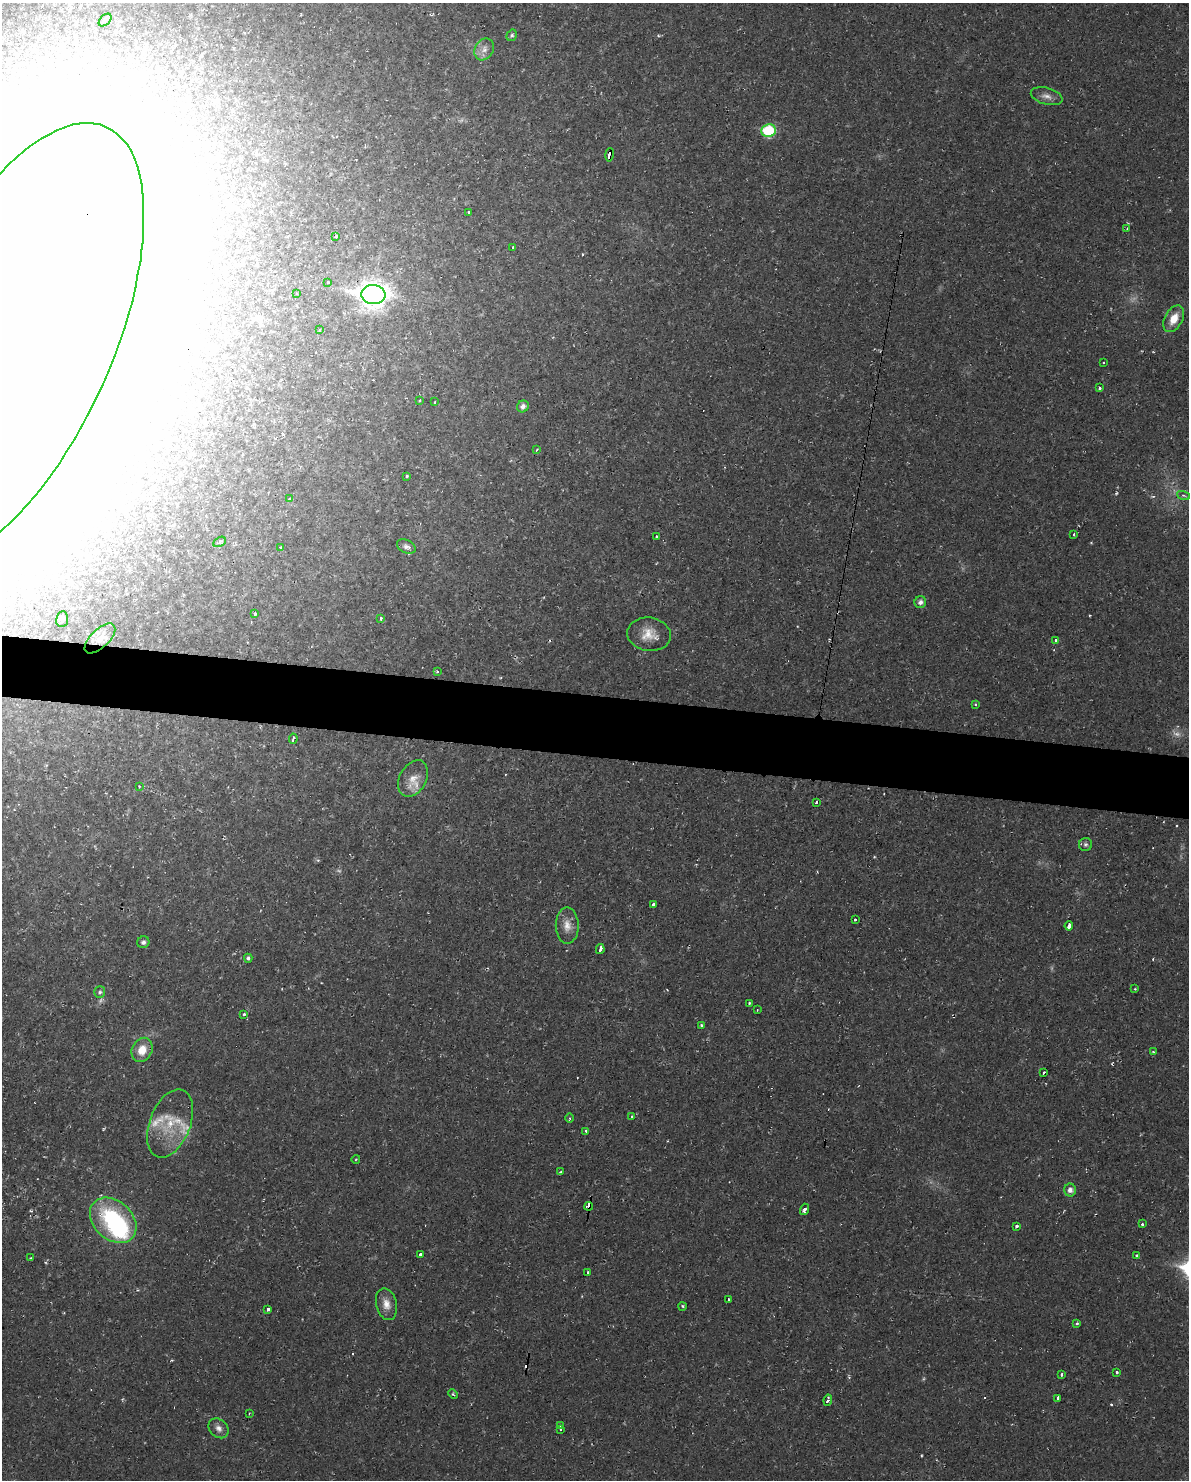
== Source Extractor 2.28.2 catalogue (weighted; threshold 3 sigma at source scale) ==
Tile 7 of 4 x 3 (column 3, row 2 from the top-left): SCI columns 2377-3563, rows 1591-3068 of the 4751 x 4773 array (HDU 1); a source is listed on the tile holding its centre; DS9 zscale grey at full resolution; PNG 1191 x 1482 px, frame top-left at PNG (2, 3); each listed source drawn as its Kron ellipse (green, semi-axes under 4 px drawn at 4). Shown black and unused: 4% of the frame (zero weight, under 2 of 3 exposures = <1% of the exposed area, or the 3 px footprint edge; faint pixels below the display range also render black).
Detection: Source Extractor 2.28.2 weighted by HDU 2 'WHT'; one run over the whole footprint, this tile lists its part. Background 0.02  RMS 0.0061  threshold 0.0274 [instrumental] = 3 sigma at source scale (4.5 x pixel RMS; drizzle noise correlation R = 1.50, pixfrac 1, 0.05/0.05 arcsec/px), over >= 5 px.
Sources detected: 108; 5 too faint to see at this stretch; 3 inside a brighter object's white glare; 8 cosmic-ray / hot-pixel residue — neither listed nor drawn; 2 inside a brighter listed object's ellipse — not listed separately; the other 90 listed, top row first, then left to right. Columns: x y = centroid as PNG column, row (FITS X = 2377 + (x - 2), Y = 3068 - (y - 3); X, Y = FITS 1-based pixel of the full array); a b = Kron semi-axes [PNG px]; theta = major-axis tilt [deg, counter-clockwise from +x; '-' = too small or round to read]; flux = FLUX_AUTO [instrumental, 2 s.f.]
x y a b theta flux
105 20 7 5 44 1.2
512 35 6 5 - 1
484 49 11 9 59 4.2
1047 96 16 8 -16 4
768 131 7 6 - 38
609 155 7 3 80 13
469 212 3 3 - 1.2
1127 228 4 3 - 0.9
336 236 3 3 - 1.6
513 247 3 2 - 0.62
328 282 3 3 - 1
296 293 3 2 - 0.45
373 295 12 9 -5 680
1174 319 14 9 60 9.3
320 330 3 2 - 0.84
9 344 237 102 66 25000
1103 363 3 2 - 0.99
1099 388 3 3 - 2.7
420 400 3 3 - 1.7
435 402 3 3 - 0.77
523 406 6 5 - 2.8
536 450 4 2 - 0.48
406 476 3 3 - 2.9
1183 495 7 3 -19 0.95
289 499 3 3 - 1.5
1074 534 3 2 - 0.87
656 536 3 3 - 0.74
220 542 7 4 29 1.5
281 547 3 2 - 1
406 547 10 6 -25 2.2
920 602 6 5 - 2.6
255 613 4 3 - 2.4
381 618 3 3 - 2.1
62 619 8 6 82 1.6
649 634 22 16 -8 11
100 638 19 9 44 7.1
1055 640 3 3 - 1.6
437 671 3 3 - 1.4
976 704 3 2 - 0.58
293 739 5 3 - 2.9
413 778 19 13 61 8.2
139 786 3 2 - 0.49
816 802 3 2 - 7.4
1085 844 6 6 - 1.5
653 904 3 3 - 2.6
855 920 3 3 - 2.2
567 926 18 11 -89 6.6
1069 926 5 3 - 13
143 942 6 6 - 1.7
600 949 5 3 - 6
248 958 4 4 - 1.4
1135 989 3 3 - 0.45
100 992 6 5 - 1.5
749 1004 3 3 - 3.9
757 1010 3 2 - 0.39
244 1014 3 3 - 3.5
702 1025 3 3 - 1.2
142 1050 12 10 66 9.1
1153 1051 4 2 - 0.43
1043 1073 3 3 - 1.6
632 1116 3 3 - 1.4
570 1118 4 3 - 0.7
170 1123 36 20 69 22
586 1131 3 3 - 7.1
356 1159 4 3 - 0.48
561 1172 3 3 - 2.4
1070 1190 6 6 - 3.4
589 1206 4 3 - 38
805 1209 6 3 72 3.1
113 1220 26 19 -43 63
1142 1224 3 3 - 2.3
1017 1226 3 3 - 1.6
420 1255 3 3 - 4.5
1136 1256 3 3 - 0.9
31 1258 4 3 - 0.65
588 1273 3 3 - 1.5
729 1300 3 2 - 0.85
386 1304 16 10 -77 5.7
682 1306 4 3 - 0.66
268 1309 3 3 - 13
1077 1324 3 3 - 1.9
1117 1372 3 3 - 1.1
1062 1374 3 3 - 2.4
453 1394 5 3 - 0.91
1058 1398 4 3 - 8.7
828 1400 6 3 82 2.8
249 1413 3 2 - 0.69
561 1426 3 3 - 1.1
219 1428 11 8 -43 3.4
560 1429 3 3 - 0.79
Overlapping masked pixels (flux is a lower limit): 4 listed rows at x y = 609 155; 373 295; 9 344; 589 1206
Isophote crosses this tile's border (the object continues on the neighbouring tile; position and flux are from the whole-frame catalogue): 1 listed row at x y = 9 344